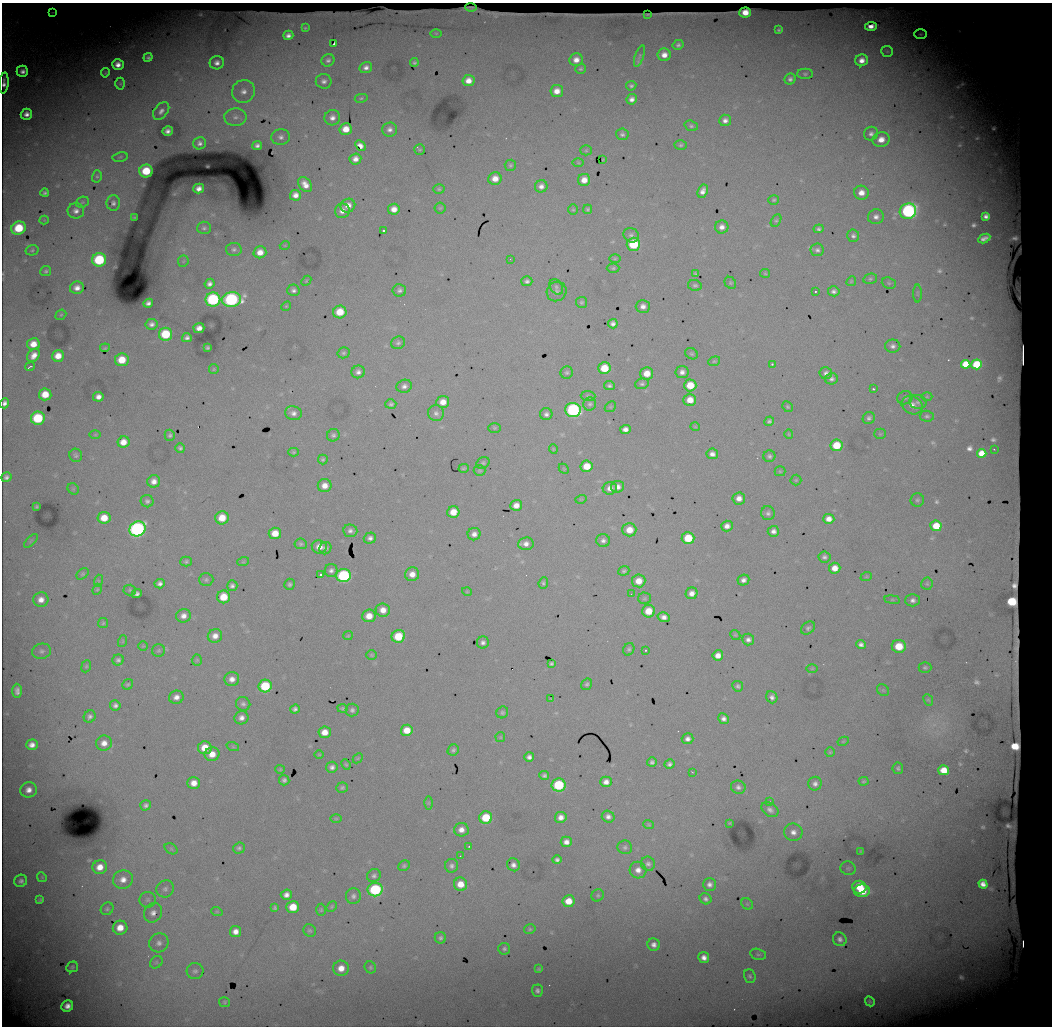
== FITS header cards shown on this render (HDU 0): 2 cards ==
NAXIS1  =                 1050 / length of data axis 1
NAXIS2  =                 1024 / length of data axis 2

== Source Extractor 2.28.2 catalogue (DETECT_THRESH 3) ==
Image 1050 x 1024 px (HDU 0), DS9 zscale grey, 1 PNG px = 1 image px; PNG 1054 x 1028 px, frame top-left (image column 1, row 1024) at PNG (2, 3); each listed source drawn as its Kron ellipse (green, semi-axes under 4 px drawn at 4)
Background 3010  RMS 16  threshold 46.7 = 3 sigma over >= 5 px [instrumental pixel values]
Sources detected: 440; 3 with non-positive FLUX_AUTO (blend fragments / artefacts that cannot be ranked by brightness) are neither listed nor drawn; the other 437 listed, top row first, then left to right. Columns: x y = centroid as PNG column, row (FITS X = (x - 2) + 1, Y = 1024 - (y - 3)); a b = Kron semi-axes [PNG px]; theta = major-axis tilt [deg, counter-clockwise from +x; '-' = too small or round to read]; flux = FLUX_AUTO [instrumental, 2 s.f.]
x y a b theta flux
471 7 5 2 - 1400
52 12 4 2 - 1000
745 13 6 5 - 12000
648 14 3 2 - 940
871 26 6 4 5 7800
305 28 3 3 - 1100
779 30 4 3 - 1700
436 33 6 4 -1 1100
920 34 6 4 1 1700
288 35 5 4 - 4900
334 44 3 2 - 1100
678 45 5 5 - 2700
887 51 6 5 - 1700
664 55 6 6 - 8900
639 56 11 4 70 2800
148 57 5 4 - 2600
328 60 6 6 - 3400
576 60 6 6 - 8400
862 60 6 6 - 8800
414 62 4 4 - 2400
217 63 7 6 - 6300
118 64 6 5 - 8600
366 67 6 5 - 5300
581 69 5 4 - 1900
22 71 6 5 - 6100
105 73 5 3 - 1300
805 74 8 5 0 2200
790 79 6 5 - 3300
324 81 8 7 - 4700
468 81 6 5 - 10000
4 83 10 4 86 6700
120 84 6 4 89 1500
631 86 5 4 - 2200
243 91 11 11 - 12000
557 91 6 6 - 11000
361 98 6 4 10 1600
632 99 5 5 - 5200
161 111 10 6 50 5200
26 114 5 5 - 6900
235 117 11 9 2 7000
332 118 8 7 - 6300
725 120 6 5 - 5300
691 126 7 5 -18 2100
346 129 6 5 - 15000
390 129 7 7 - 5200
168 131 5 4 - 4900
622 134 6 6 - 2600
871 134 7 6 - 4100
281 137 9 8 - 5500
881 139 9 7 15 12000
200 143 6 6 - 4200
257 145 5 4 - 3600
681 145 6 4 3 1900
360 146 6 4 -47 5300
420 150 5 5 - 1900
586 150 5 5 - 1200
120 157 7 5 11 1800
355 159 6 5 - 7200
603 160 3 2 - 800
578 163 6 4 -1 1300
510 165 6 5 - 1900
146 171 7 6 - 37000
97 176 6 5 - 1800
495 179 6 6 - 11000
584 180 6 6 - 11000
305 184 8 6 -51 9700
541 186 6 6 - 5500
199 189 5 5 - 6400
439 189 5 4 - 1600
703 191 7 5 64 5800
45 193 4 4 - 2400
861 193 7 7 - 10000
295 195 5 5 - 7300
774 200 5 4 - 1600
82 202 7 5 20 1900
113 203 8 6 88 3700
348 206 7 6 - 9400
440 208 5 5 - 1600
394 209 6 5 - 9200
588 209 4 4 - 1600
573 210 5 5 - 1400
76 211 8 7 - 5800
342 211 7 7 - 7700
908 211 8 7 - 250000
986 216 4 3 - 1900
134 217 3 2 - 750
876 217 8 7 - 5700
44 220 4 4 - 970
776 221 7 5 61 1800
722 227 6 6 - 6200
19 228 7 6 - 41000
204 228 7 6 - 2800
819 229 5 4 - 2400
384 231 3 3 - 2500
631 235 8 7 - 3400
853 236 6 6 - 3000
984 238 6 2 27 1100
633 244 7 6 - 58000
285 245 5 3 - 930
234 249 8 6 1 3200
32 250 6 5 - 1900
817 250 6 6 - 3300
260 252 6 6 - 11000
510 259 3 2 - 830
615 259 6 4 1 1400
99 260 7 6 - 73000
183 261 6 5 - 1700
613 268 6 4 1 1800
46 271 5 5 - 2200
765 273 5 4 - 1100
696 274 4 3 - 1500
870 279 7 5 14 1900
306 281 6 4 47 1400
527 281 5 5 - 2900
851 281 5 4 - 1300
730 283 6 5 - 1700
889 283 7 5 -21 2000
210 284 5 5 - 4300
695 285 7 5 -11 2400
556 287 8 6 -55 3000
77 288 7 6 - 8000
293 290 6 5 - 3500
399 290 7 6 - 3000
815 291 2 2 - 1000
834 291 6 5 - 3500
557 292 10 9 - 5000
917 293 9 4 -90 1900
213 300 7 7 - 130000
231 300 9 7 7 190000
581 302 5 5 - 1900
148 303 5 4 - 3700
286 306 5 4 - 1400
643 306 7 6 - 5700
340 312 6 6 - 24000
61 315 6 4 41 1500
152 324 6 5 - 4200
613 324 5 5 - 3900
199 328 5 5 - 7100
166 334 7 6 - 47000
187 338 5 4 - 3500
398 343 7 6 - 2600
33 344 6 6 - 13000
893 346 7 6 - 4500
105 348 5 2 - 1300
207 348 3 3 - 1800
343 353 6 5 - 2100
692 354 7 5 -29 1900
34 355 7 5 49 9500
58 356 6 6 - 14000
122 360 7 6 - 23000
714 361 6 4 20 1400
772 364 3 3 - 2100
966 364 5 4 - 8700
976 364 5 5 - 22000
30 367 5 2 - 1500
604 368 6 6 - 28000
214 369 5 4 - 1200
358 372 7 6 - 4300
682 372 6 6 - 5300
567 373 6 6 - 2300
826 373 6 6 - 3600
647 374 6 6 - 16000
831 379 6 6 - 3100
642 384 7 5 16 2300
690 385 6 6 - 24000
404 386 8 6 17 4200
609 386 5 4 - 2400
873 389 4 3 - 1200
45 394 6 6 - 19000
588 396 7 5 -2 1900
98 397 5 5 - 5900
927 397 5 3 - 1000
905 398 8 6 13 2600
690 400 6 6 - 13000
443 402 6 6 - 11000
918 402 8 7 - 3200
5 403 5 4 - 4400
391 404 5 5 - 2200
590 404 7 6 - 2600
912 405 11 9 -27 9000
610 407 6 4 43 1200
788 407 6 5 - 1600
573 410 8 7 - 170000
293 413 8 7 - 5100
436 413 8 8 - 4100
546 414 6 6 - 3700
927 416 7 5 -3 2300
38 418 7 6 - 64000
869 418 6 6 - 3100
769 421 5 4 - 2200
695 427 5 3 - 770
494 428 6 5 - 1400
625 429 5 4 - 5500
789 434 4 4 - 1100
880 434 5 5 - 1500
95 435 6 3 1 1100
170 435 5 5 - 2300
333 435 6 6 - 2500
123 442 6 5 - 10000
836 445 6 6 - 30000
180 448 5 4 - 2500
553 449 5 4 - 1100
994 449 3 2 - 850
294 452 5 4 - 1500
982 453 5 4 - 6500
712 454 6 5 - 5200
76 455 7 6 - 2500
769 456 6 6 - 2500
323 459 5 5 - 1700
483 463 7 5 29 1900
587 466 6 5 - 21000
464 468 5 3 - 1500
564 469 6 4 -46 1300
480 470 6 5 - 1600
780 471 5 5 - 1200
6 477 5 4 - 3400
796 480 5 5 - 1200
154 481 6 6 - 6900
325 486 7 6 - 10000
617 487 6 6 - 6600
610 488 7 6 - 6800
73 489 6 5 - 1400
739 498 6 6 - 7800
581 499 6 3 17 950
917 500 7 6 - 2600
147 501 6 6 - 2800
516 505 6 5 - 9100
36 507 3 3 - 1300
453 512 6 6 - 18000
768 513 7 6 - 3000
104 518 6 6 - 18000
222 518 7 6 - 21000
829 519 5 5 - 8600
727 526 6 5 - 6400
936 526 5 5 - 19000
138 529 8 7 - 270000
629 530 7 6 - 16000
350 531 7 6 - 3800
773 531 5 5 - 4700
275 533 6 5 - 17000
474 534 6 6 - 5500
370 538 6 5 - 3700
688 538 6 6 - 34000
603 540 7 6 - 4100
31 541 9 3 46 1400
301 544 6 5 - 2000
526 544 8 6 5 6100
319 547 7 6 - 10000
325 548 6 5 - 3100
824 557 6 5 - 3000
186 561 5 5 - 1900
243 562 6 3 18 1400
835 568 6 5 - 12000
331 570 6 6 - 3900
624 571 5 4 - 2000
83 574 7 5 40 1700
412 574 7 7 - 9300
320 575 3 3 - 2000
344 575 7 6 - 120000
866 577 6 3 19 1200
206 580 7 6 - 2300
743 580 6 5 - 4500
98 581 6 4 72 1400
639 581 7 6 - 14000
543 583 6 4 68 2000
160 584 5 4 - 4000
290 584 5 5 - 2300
927 584 6 5 - 1900
232 586 5 5 - 3200
97 589 6 4 67 1400
130 590 6 5 - 1600
467 592 5 3 - 850
692 593 6 5 - 6400
137 594 5 4 - 2900
631 594 3 2 - 820
224 597 6 6 - 24000
645 598 6 5 - 1800
41 600 7 7 - 8500
892 600 8 4 -8 1600
913 600 7 6 - 4600
383 610 7 6 - 10000
649 611 6 6 - 22000
183 616 7 6 - 6900
369 616 7 6 - 14000
664 617 6 5 - 6100
103 623 5 5 - 1600
808 628 7 5 41 2500
735 635 5 4 - 1300
215 636 7 7 - 7700
348 636 5 4 - 1200
398 636 7 6 - 36000
748 640 6 6 - 4100
123 641 6 4 72 1100
483 642 6 6 - 3800
861 644 5 4 - 3600
143 646 5 5 - 1100
899 646 7 6 - 30000
629 649 6 5 - 2200
159 650 6 6 - 2000
645 650 3 2 - 1500
42 651 9 7 11 3800
371 655 5 4 - 1300
718 655 5 5 - 8600
118 660 6 5 - 2700
197 660 5 5 - 1500
551 664 4 3 - 1900
86 666 6 4 68 1500
925 667 6 5 - 2100
812 668 6 4 1 1200
232 679 7 7 - 7300
128 684 6 5 - 1700
587 684 6 5 - 2000
265 686 6 6 - 54000
738 686 6 5 - 2300
883 690 6 5 - 1700
17 691 7 4 -88 4500
176 697 7 6 - 6500
772 697 6 5 - 4000
551 699 3 2 - 800
928 700 6 4 -66 1500
243 704 7 6 - 2900
115 705 5 5 - 3500
342 708 5 4 - 1600
295 709 5 4 - 3100
352 710 6 6 - 2900
502 712 6 5 - 2100
90 716 6 5 - 3300
241 718 7 6 - 5800
724 719 5 5 - 4500
407 730 6 5 - 18000
325 732 6 6 - 12000
500 737 5 4 - 1300
688 739 6 5 - 4600
843 741 6 4 29 1100
104 743 8 7 - 8600
32 745 6 5 - 6500
233 747 6 4 -19 1400
205 748 7 6 - 21000
453 750 6 5 - 2400
830 752 5 5 - 1400
212 754 7 6 - 13000
319 755 5 3 - 980
529 757 5 4 - 4200
358 758 6 4 43 1300
652 762 5 4 - 2700
346 764 5 4 - 1300
670 764 5 4 - 3200
332 767 6 5 - 4200
898 768 6 5 - 2500
280 769 4 4 - 1200
944 770 5 5 - 10000
692 772 4 3 - 700
544 775 5 4 - 2500
284 780 5 5 - 2900
863 781 5 3 - 1400
606 782 5 5 - 5900
194 783 6 6 - 10000
815 784 7 6 - 4300
558 785 7 6 - 77000
342 787 6 5 - 2000
738 787 7 6 - 3600
29 790 8 7 - 8300
769 801 3 3 - 1800
428 803 7 4 89 1400
146 805 5 5 - 3000
770 810 9 6 -34 4300
561 817 6 5 - 6800
608 817 6 6 - 4800
336 818 6 4 0 1400
486 818 6 6 - 39000
730 823 3 2 - 1000
649 825 5 4 - 1300
461 830 7 6 - 7600
793 832 9 8 - 7100
566 842 5 5 - 6200
469 846 4 3 - 880
625 847 7 7 - 2800
239 848 6 5 - 2400
171 849 7 5 -31 1700
861 851 3 2 - 1100
460 856 2 2 - 580
557 860 4 4 - 2800
648 864 7 7 - 3300
513 865 7 6 - 4800
404 866 6 5 - 2000
451 866 7 6 - 3600
100 867 7 7 - 13000
848 868 7 6 - 2200
638 870 8 8 - 7900
374 876 7 6 - 2900
42 877 5 4 - 1200
123 880 10 9 - 10000
21 881 6 6 - 3800
460 884 6 6 - 15000
709 884 6 6 - 4600
983 884 4 4 - 2500
859 887 7 6 - 29000
165 889 9 8 - 4000
375 889 7 7 - 110000
862 891 8 6 0 26000
286 895 5 5 - 5700
598 895 6 5 - 1900
353 896 8 7 - 3700
706 899 6 5 - 3100
40 900 4 3 - 1500
148 900 8 8 - 3100
568 901 6 6 - 18000
747 904 6 5 - 1600
293 907 6 6 - 24000
332 907 6 4 48 1500
275 908 4 4 - 1600
107 909 7 6 - 2200
321 910 6 5 - 1500
217 912 6 3 -19 1100
153 913 10 8 56 7200
120 928 7 7 - 15000
530 929 6 4 14 1600
235 931 5 5 - 7400
310 931 7 6 - 2000
440 938 5 5 - 2600
840 939 7 6 - 4800
159 943 10 9 - 6500
654 945 6 6 - 5300
504 949 6 6 - 2400
758 954 8 5 -15 2500
704 957 5 5 - 6500
156 962 7 5 46 2300
72 967 6 5 - 2100
370 967 6 5 - 1900
341 968 8 7 - 13000
539 969 4 3 - 1400
195 971 8 8 - 3100
750 976 7 5 -71 2300
537 991 6 5 - 3300
870 1001 5 4 - 2000
225 1002 5 5 - 1600
67 1006 6 5 - 7300
At the frame edge (FLAGS 8, measured only in part): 2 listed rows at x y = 4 83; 5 403
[3 non-positive-flux detections neither listed nor drawn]